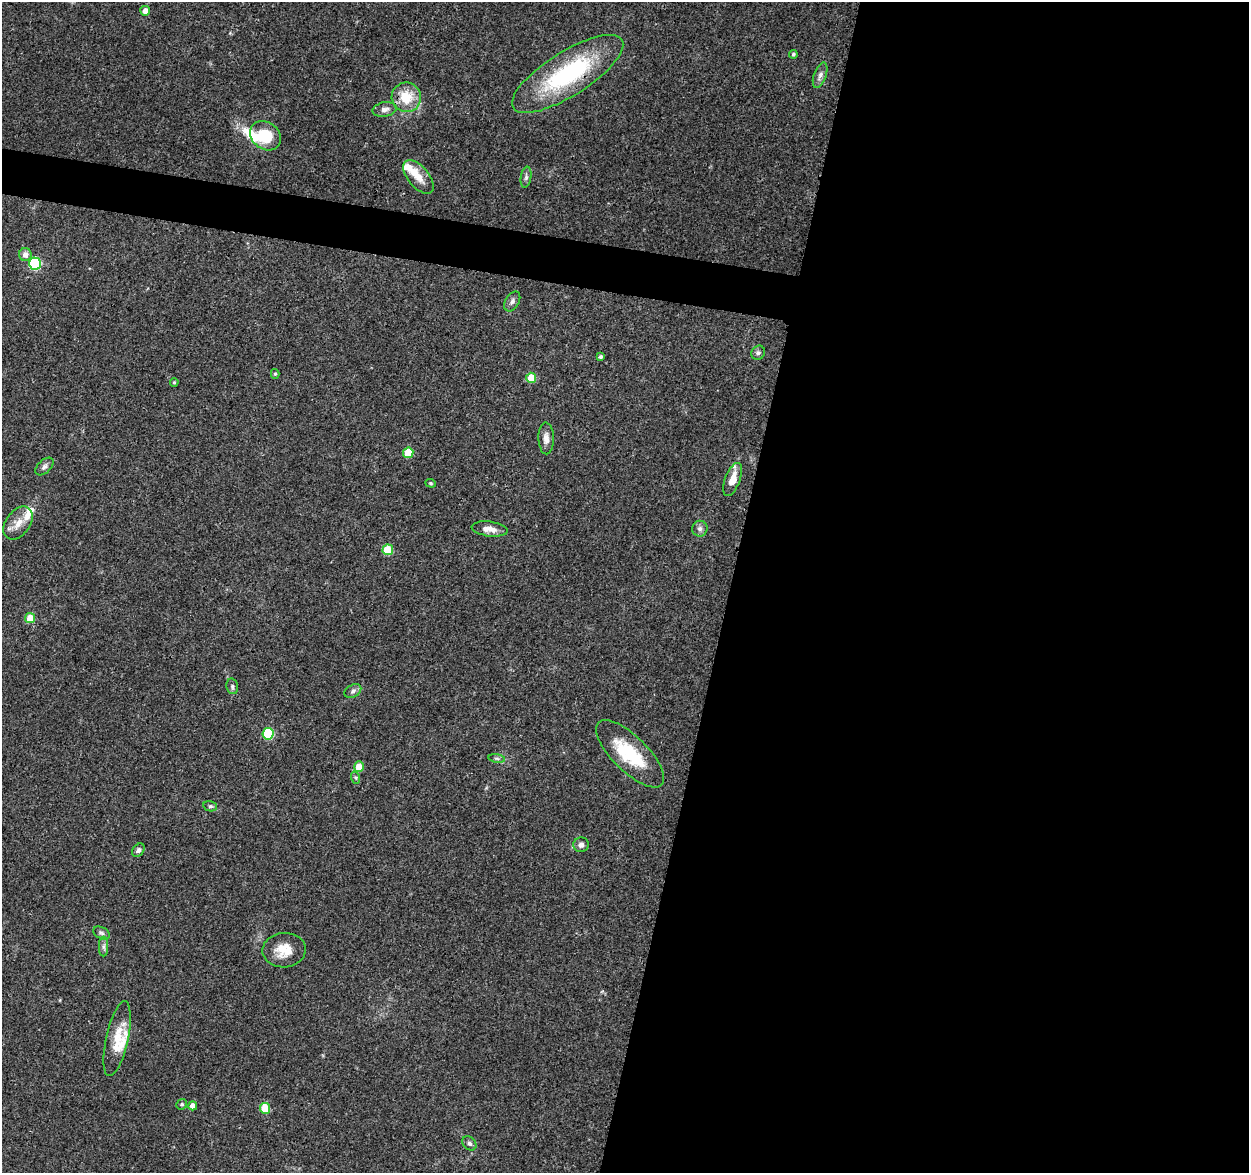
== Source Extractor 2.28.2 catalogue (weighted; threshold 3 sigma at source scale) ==
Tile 12 of 4 x 4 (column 4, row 3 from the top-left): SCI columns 3758-5004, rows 1411-2581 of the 5014 x 5210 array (HDU 1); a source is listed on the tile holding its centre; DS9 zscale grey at full resolution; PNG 1251 x 1175 px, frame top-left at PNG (2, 2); each listed source drawn as its Kron ellipse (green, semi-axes under 4 px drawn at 4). Shown black and unused: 44% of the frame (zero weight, under 3 of 4 exposures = <1% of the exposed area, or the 3 px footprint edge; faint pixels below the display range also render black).
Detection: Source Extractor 2.28.2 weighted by HDU 2 'WHT'; one run over the whole footprint, this tile lists its part. Background 0.0369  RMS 0.0034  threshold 0.0152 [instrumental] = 3 sigma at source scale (4.5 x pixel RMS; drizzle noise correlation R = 1.50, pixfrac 1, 0.0396/0.0396 arcsec/px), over >= 5 px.
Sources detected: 52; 2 inside a brighter object's white glare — neither listed nor drawn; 5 inside a brighter listed object's ellipse — not listed separately; the other 45 listed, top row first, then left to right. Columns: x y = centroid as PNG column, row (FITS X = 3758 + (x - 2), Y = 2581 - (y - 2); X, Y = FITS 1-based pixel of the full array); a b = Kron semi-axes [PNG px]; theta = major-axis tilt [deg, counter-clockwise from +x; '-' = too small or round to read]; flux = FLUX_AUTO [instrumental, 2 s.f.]
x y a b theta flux
145 11 5 5 - 2.6
793 54 4 4 - 0.56
568 74 64 22 32 43
820 75 13 6 70 1.5
406 97 15 14 - 8.7
385 109 12 7 10 1.7
266 136 16 13 -38 11
418 177 20 10 -50 4.1
526 177 10 5 81 0.94
25 255 6 6 - 2.1
35 264 6 6 - 32
512 301 11 7 59 1.3
758 353 7 6 - 0.85
601 357 4 3 - 0.8
275 374 5 4 - 0.51
531 378 5 5 - 7.8
174 382 4 3 - 0.42
546 438 16 8 -88 2.3
408 453 5 5 - 11
44 466 11 6 44 1.2
733 479 17 7 70 4.5
431 483 5 4 - 0.4
18 523 18 12 54 4.4
490 529 18 7 -7 3
700 529 8 7 - 1.2
388 550 5 5 - 11
30 618 5 5 - 4.8
232 686 8 5 -76 0.77
353 691 9 6 30 1
268 734 6 5 - 21
630 754 44 17 -45 18
497 758 8 4 -9 0.66
359 767 5 5 - 5
356 778 6 4 -71 0.53
210 806 7 5 -12 0.64
581 845 7 7 - 1.4
138 850 7 5 49 0.9
101 933 9 5 -27 0.93
103 947 10 4 -90 1
284 950 22 17 4 6.6
117 1039 38 11 78 7.3
182 1104 5 5 - 0.72
193 1106 4 4 - 1.8
265 1108 5 5 - 9.8
469 1143 8 6 -45 0.87
Overlapping masked pixels (flux is a lower limit): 1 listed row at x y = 568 74